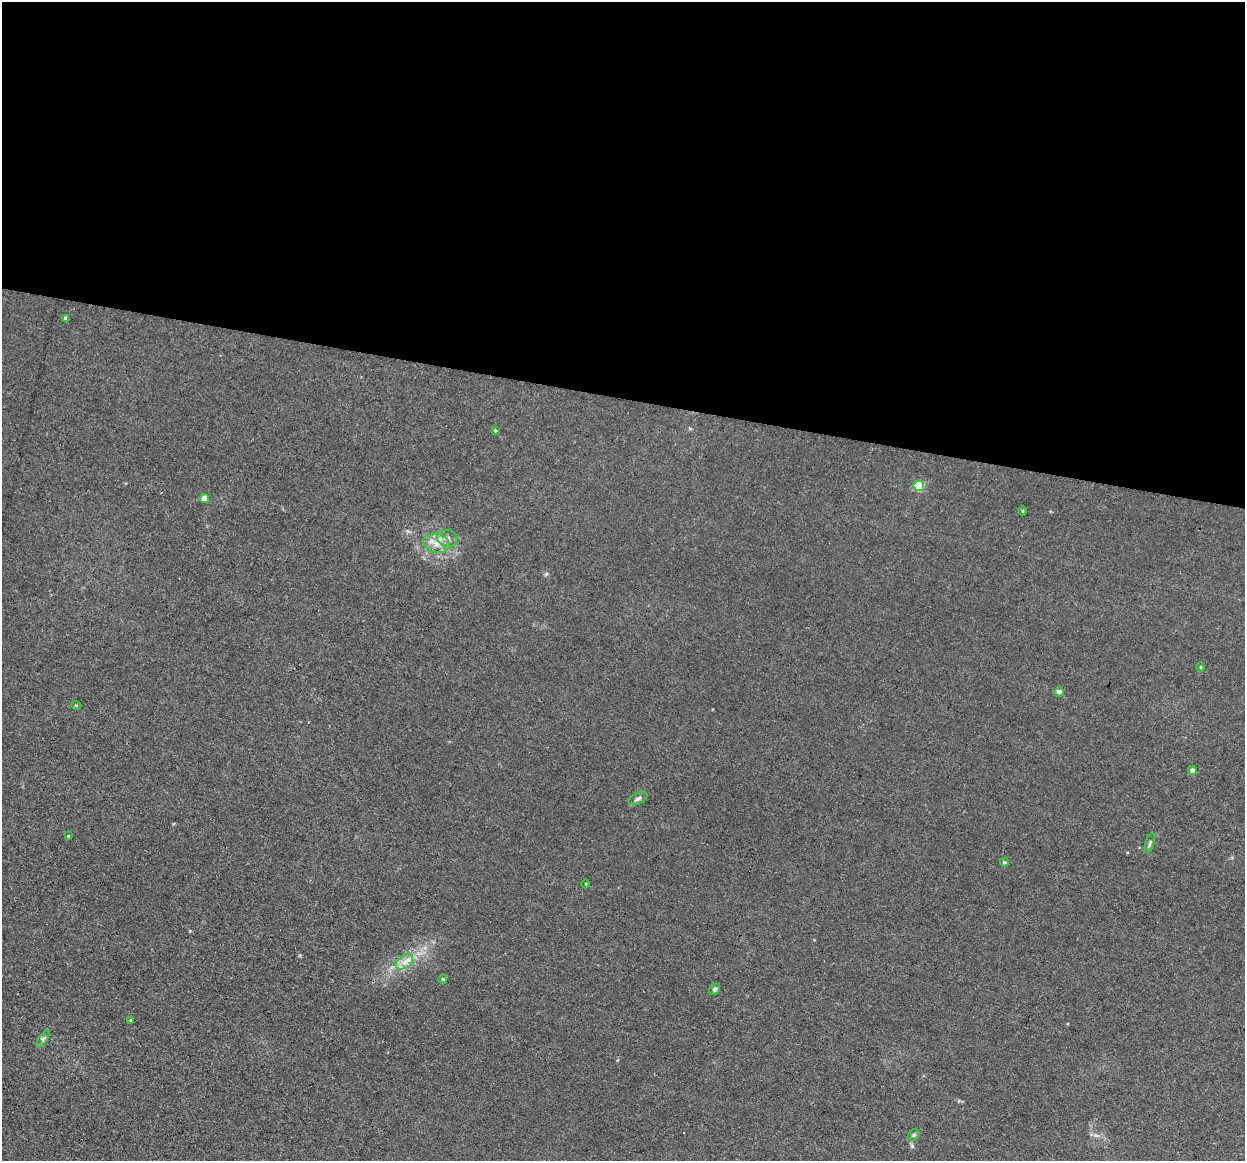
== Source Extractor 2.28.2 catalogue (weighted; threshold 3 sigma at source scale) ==
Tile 3 of 4 x 4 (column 3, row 1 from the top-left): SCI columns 2489-3731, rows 3720-4878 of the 4975 x 5000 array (HDU 1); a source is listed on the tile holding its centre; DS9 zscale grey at full resolution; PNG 1247 x 1163 px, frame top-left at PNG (2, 2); each listed source drawn as its Kron ellipse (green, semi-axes under 4 px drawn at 4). Shown black and unused: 34% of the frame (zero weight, under 3 of 4 exposures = <1% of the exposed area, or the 3 px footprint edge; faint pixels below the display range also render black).
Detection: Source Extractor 2.28.2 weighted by HDU 2 'WHT'; one run over the whole footprint, this tile lists its part. Background 0.046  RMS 0.0054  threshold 0.0245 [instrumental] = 3 sigma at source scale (4.5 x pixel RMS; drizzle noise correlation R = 1.50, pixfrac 1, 0.05/0.05 arcsec/px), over >= 5 px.
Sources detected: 23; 1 cosmic-ray / hot-pixel residue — neither listed nor drawn; the other 22 listed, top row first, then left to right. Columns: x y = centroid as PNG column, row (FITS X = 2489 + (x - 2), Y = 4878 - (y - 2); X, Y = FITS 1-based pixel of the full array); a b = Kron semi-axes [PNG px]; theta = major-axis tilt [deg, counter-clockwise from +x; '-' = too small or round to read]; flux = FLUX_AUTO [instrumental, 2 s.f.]
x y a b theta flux
66 318 4 4 - 2.1
495 430 4 4 - 0.52
919 486 5 5 - 34
205 498 4 4 - 6.2
1023 511 4 3 - 0.49
447 538 10 8 -11 3
437 543 13 9 -12 5.3
1201 667 4 3 - 0.44
1059 692 5 4 - 2.7
76 705 5 3 - 0.42
1192 770 4 4 - 2.2
638 799 10 5 27 1.5
68 836 4 3 - 0.48
1150 843 10 4 75 1.1
1004 862 4 4 - 0.91
586 884 4 3 - 0.41
404 962 10 6 36 3.3
443 979 4 4 - 0.56
714 989 6 5 - 1.1
130 1020 4 3 - 0.53
43 1039 10 4 57 1.1
914 1135 6 5 - 0.84